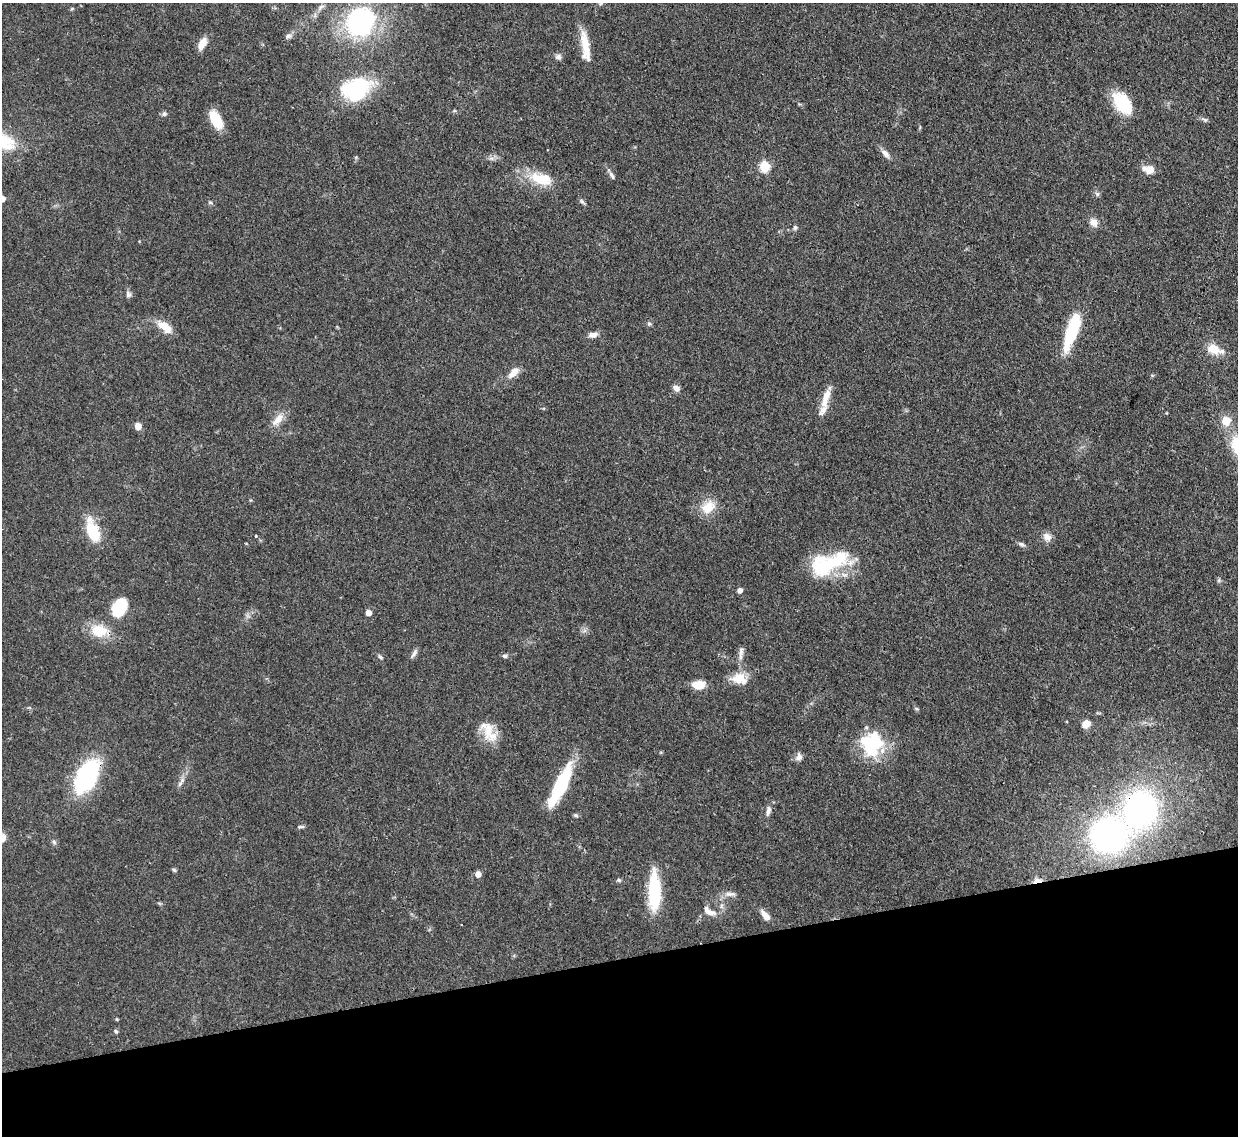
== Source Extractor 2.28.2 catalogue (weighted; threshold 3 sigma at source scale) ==
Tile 14 of 4 x 4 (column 2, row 4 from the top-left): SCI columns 1318-2553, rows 220-1353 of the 5109 x 5092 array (HDU 1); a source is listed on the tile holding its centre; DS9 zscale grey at full resolution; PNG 1240 x 1138 px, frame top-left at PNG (2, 3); no overlay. Shown black and unused: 16% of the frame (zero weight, under 3 of 4 exposures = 9% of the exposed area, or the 3 px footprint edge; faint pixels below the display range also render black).
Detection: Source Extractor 2.28.2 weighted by HDU 2 'WHT'; one run over the whole footprint, this tile lists its part. Background 0.114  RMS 0.0048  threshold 0.0217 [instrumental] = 3 sigma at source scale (4.5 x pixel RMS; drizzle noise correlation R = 1.50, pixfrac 1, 0.05/0.05 arcsec/px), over >= 5 px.
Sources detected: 75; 2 inside a brighter listed object's ellipse — not listed separately; the other 73 listed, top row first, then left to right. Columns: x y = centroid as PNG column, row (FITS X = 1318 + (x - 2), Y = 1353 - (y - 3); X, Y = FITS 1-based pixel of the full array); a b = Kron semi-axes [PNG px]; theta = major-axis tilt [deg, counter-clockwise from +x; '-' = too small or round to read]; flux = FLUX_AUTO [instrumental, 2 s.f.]
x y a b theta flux
72 9 6 4 2 0.54
361 22 18 16 45 99
288 36 9 7 30 1.7
202 43 17 8 62 4.7
585 46 39 9 -82 10
558 57 8 7 - 1.6
356 89 40 28 20 34
1122 103 27 16 -54 19
164 114 7 6 - 1.1
216 120 19 9 -61 14
1205 120 8 4 -31 1
885 154 14 6 -46 2.7
764 167 6 6 - 26
1150 170 11 10 - 4
612 175 12 5 -57 1.5
541 179 32 15 -16 15
1097 194 7 5 -47 1
2 199 5 4 - 4.8
210 202 5 4 - 0.72
582 202 11 3 -45 1
1094 222 11 10 - 3.5
795 228 6 5 - 1
128 294 9 7 -74 1.5
649 324 6 5 - 0.84
164 326 18 9 -39 8.2
1072 332 44 12 71 28
593 335 12 7 11 2.7
1213 349 15 11 -26 7.9
513 373 16 8 43 4.8
676 388 9 7 -25 2.1
825 398 33 8 71 7.6
278 419 22 9 45 5.1
1226 421 9 8 - 8.1
138 426 6 6 - 4.3
708 507 21 15 33 8.7
93 531 23 10 -70 21
256 536 3 3 - 0.77
1047 537 12 9 -43 3.2
1022 544 9 5 -18 1.2
828 564 48 21 22 37
1219 580 6 4 48 0.79
740 590 4 4 - 2.6
119 607 17 12 58 24
368 613 4 4 - 4.2
99 631 22 17 -13 12
741 651 15 6 86 2.4
414 654 15 5 58 1.7
505 656 7 5 -13 1.1
380 657 7 4 -38 0.92
739 678 21 14 -8 8
698 685 13 8 -1 7.6
1086 724 10 7 29 3.9
488 730 27 12 78 9
872 744 31 26 83 28
799 757 10 7 77 2.3
86 776 23 12 61 100
180 784 9 5 55 1.4
561 785 42 11 64 39
1141 808 28 25 69 120
768 810 13 6 79 2.2
576 815 6 4 -22 0.83
301 827 11 4 3 0.95
1109 835 29 25 27 130
54 842 6 6 - 1
174 870 7 4 -44 0.72
478 874 6 6 - 2.9
619 880 6 5 - 0.89
1037 881 9 4 13 8.4
654 891 42 12 -89 28
729 894 16 6 0 2.6
709 911 18 8 -30 3.7
765 915 14 6 -51 3.8
116 1031 6 4 -67 0.72
Overlapping masked pixels (flux is a lower limit): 3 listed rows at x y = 86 776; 1141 808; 1037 881
Isophote crosses this tile's border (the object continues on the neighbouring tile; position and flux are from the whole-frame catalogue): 1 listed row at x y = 2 199